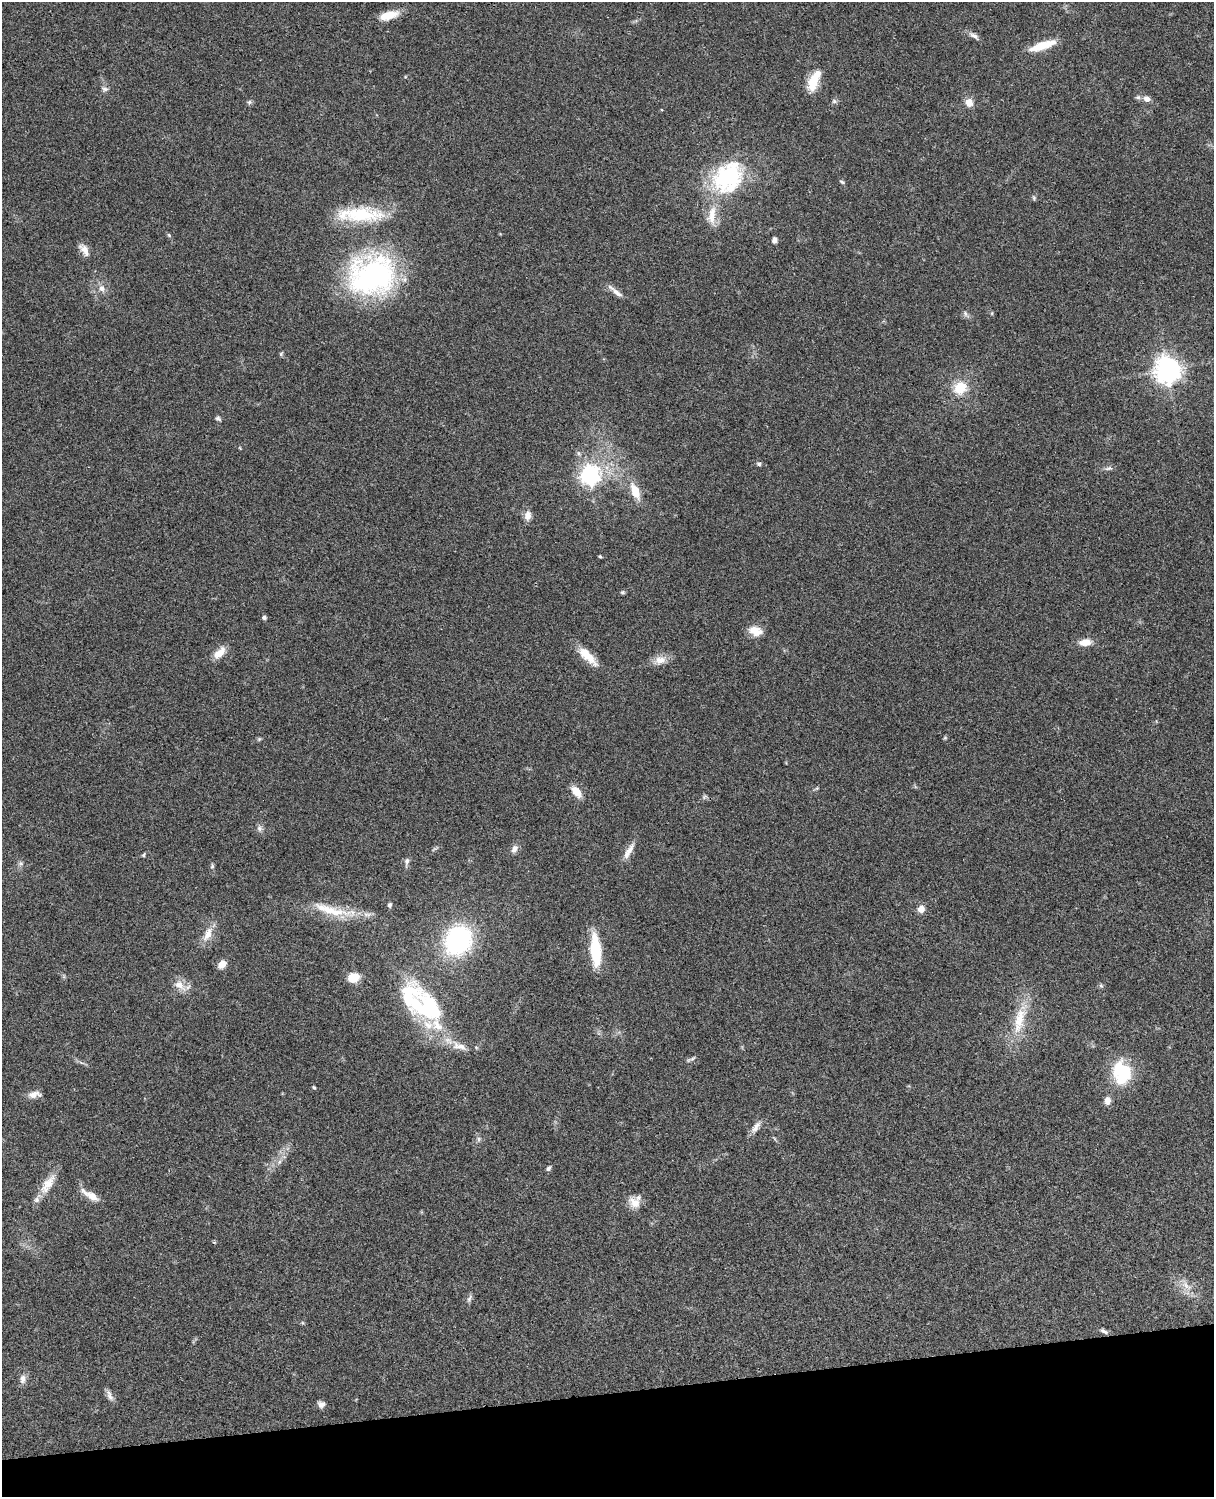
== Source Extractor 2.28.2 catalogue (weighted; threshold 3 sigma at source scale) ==
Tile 10 of 4 x 3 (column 2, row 3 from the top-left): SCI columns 1333-2544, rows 282-1776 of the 5088 x 4934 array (HDU 1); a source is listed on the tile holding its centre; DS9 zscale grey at full resolution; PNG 1216 x 1499 px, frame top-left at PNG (2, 2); no overlay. Shown black and unused: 7% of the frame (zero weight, under 3 of 4 exposures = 6% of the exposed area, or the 3 px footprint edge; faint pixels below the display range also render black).
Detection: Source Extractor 2.28.2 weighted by HDU 2 'WHT'; one run over the whole footprint, this tile lists its part. Background 0.0873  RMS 0.0063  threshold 0.0284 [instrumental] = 3 sigma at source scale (4.5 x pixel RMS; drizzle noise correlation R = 1.50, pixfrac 1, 0.05/0.05 arcsec/px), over >= 5 px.
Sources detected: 89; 3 inside a brighter object's white glare — not listed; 3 inside a brighter listed object's ellipse — not listed separately; the other 83 listed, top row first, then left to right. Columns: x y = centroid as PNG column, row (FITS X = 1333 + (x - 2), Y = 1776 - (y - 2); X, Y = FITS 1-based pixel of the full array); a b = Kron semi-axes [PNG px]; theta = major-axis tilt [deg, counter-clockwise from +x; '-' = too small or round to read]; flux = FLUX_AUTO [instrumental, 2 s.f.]
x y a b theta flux
388 15 22 9 16 10
974 36 16 6 -32 2.8
1042 46 31 8 18 14
814 81 23 9 66 16
105 89 9 6 5 1.9
1147 99 10 8 -22 3.5
834 101 6 6 - 1.3
249 102 7 5 3 1.3
969 102 10 9 - 5.2
728 177 38 30 46 68
842 182 7 4 -30 0.98
1034 198 6 4 -49 0.94
360 214 58 19 0 36
712 215 30 12 82 12
169 235 6 4 -45 0.87
774 240 7 5 -90 2.1
84 250 18 9 -54 4.8
373 276 57 50 7 130
102 288 10 8 -55 3.8
617 292 20 6 -37 4
965 313 9 5 -64 1.7
992 313 6 3 72 0.57
281 354 6 5 - 0.95
1167 370 9 9 - 560
960 388 13 12 - 16
218 418 8 5 -30 1.3
759 464 6 5 - 1.2
1108 468 12 5 11 1.9
590 475 7 7 - 300
635 492 19 9 -68 11
528 515 11 8 78 4.5
600 556 4 3 - 0.95
623 592 6 5 - 0.98
264 617 5 4 - 1.5
755 631 17 11 -18 7.7
1085 642 14 8 7 6.7
219 653 18 9 45 6.9
587 656 30 10 -43 11
660 660 17 11 14 6.5
945 738 5 5 - 0.75
259 739 5 5 - 0.85
817 788 6 4 71 0.77
576 791 13 7 -48 8.4
704 797 8 4 32 1.1
259 828 8 8 - 2.2
514 849 12 7 59 3.2
629 851 26 7 59 5.7
143 855 6 4 73 0.72
407 861 11 6 82 2.2
21 864 7 4 -1 1.2
212 866 8 5 82 1.2
390 905 6 5 - 1.3
921 909 8 7 - 4.8
335 912 68 12 -3 21
208 934 21 9 66 7.7
458 940 20 18 60 110
595 950 34 11 -85 26
222 964 9 7 44 5.8
353 977 14 11 19 8
180 985 19 10 -37 6.9
1101 986 7 5 -66 1.1
428 1009 53 31 -57 72
1019 1020 44 15 76 21
693 1059 10 5 32 1.5
1122 1072 25 19 -80 35
314 1087 5 3 - 0.79
34 1094 16 8 7 4.4
1107 1101 10 7 87 3.9
756 1127 18 7 54 4.2
479 1139 8 5 63 1.5
279 1162 7 4 71 1.3
549 1168 7 5 51 1.3
48 1184 31 12 55 11
91 1196 21 7 -32 8.5
635 1203 18 12 -39 7.1
214 1242 6 3 -19 0.63
1186 1286 19 7 -39 6.1
469 1299 11 5 73 1.8
303 1323 6 4 -70 0.69
1104 1331 12 5 -31 1.8
23 1379 12 8 78 3.4
110 1396 17 6 -66 3
321 1404 9 7 2 2.7